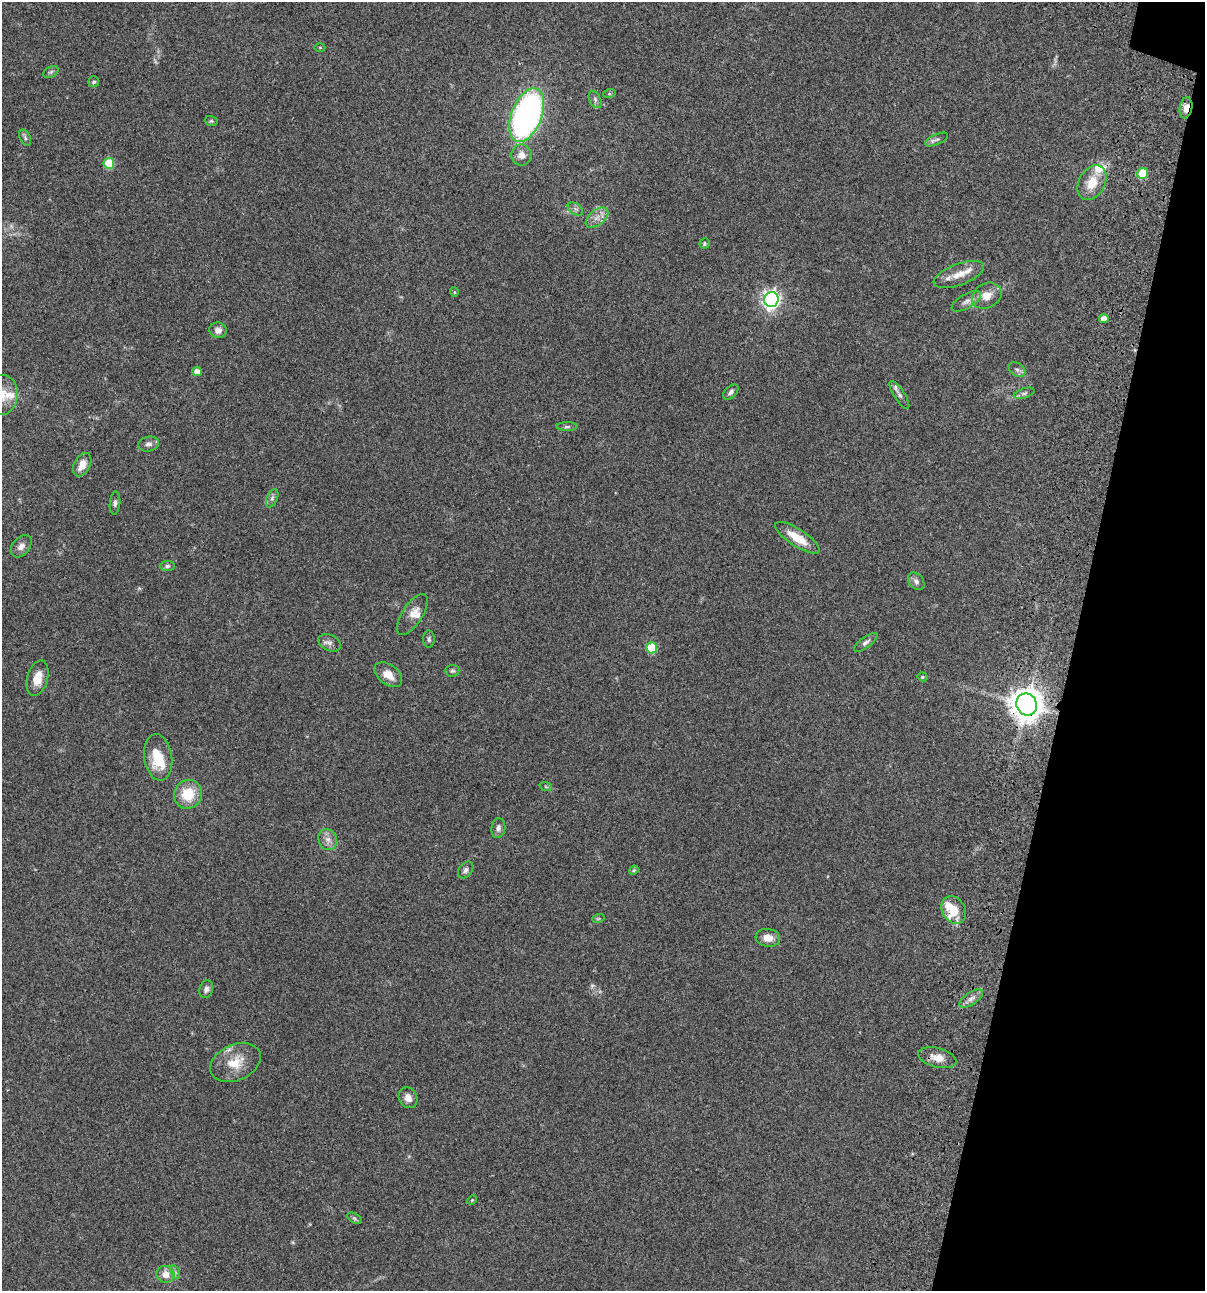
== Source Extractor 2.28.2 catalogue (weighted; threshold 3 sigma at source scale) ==
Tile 8 of 4 x 4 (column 4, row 2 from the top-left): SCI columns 3844-5046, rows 2697-3985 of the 5404 x 5390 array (HDU 1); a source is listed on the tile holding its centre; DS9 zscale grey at full resolution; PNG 1207 x 1293 px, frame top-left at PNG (2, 2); each listed source drawn as its Kron ellipse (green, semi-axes under 4 px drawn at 4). Shown black and unused: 11% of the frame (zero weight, under 3 of 4 exposures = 9% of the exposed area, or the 3 px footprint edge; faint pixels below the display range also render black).
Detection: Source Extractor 2.28.2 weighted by HDU 2 'WHT'; one run over the whole footprint, this tile lists its part. Background 0.0465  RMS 0.0053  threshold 0.0238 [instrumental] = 3 sigma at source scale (4.5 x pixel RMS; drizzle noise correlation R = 1.50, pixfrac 1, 0.05/0.05 arcsec/px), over >= 5 px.
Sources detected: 77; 2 too faint to see at this stretch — neither listed nor drawn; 7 inside a brighter listed object's ellipse — not listed separately; the other 68 listed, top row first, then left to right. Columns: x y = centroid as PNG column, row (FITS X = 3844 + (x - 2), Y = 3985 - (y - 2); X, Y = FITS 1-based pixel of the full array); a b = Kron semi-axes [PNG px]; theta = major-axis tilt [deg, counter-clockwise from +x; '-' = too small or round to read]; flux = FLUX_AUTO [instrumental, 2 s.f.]
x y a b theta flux
320 47 5 3 - 0.45
51 72 8 5 26 1
94 82 5 5 - 0.87
609 94 6 4 18 0.69
595 99 9 5 -65 1.5
1186 108 10 6 80 4
527 115 28 15 69 180
211 121 6 5 - 0.68
25 138 8 5 -64 1.1
937 139 12 5 25 1.4
521 155 10 10 - 3.8
109 163 5 5 - 18
1143 174 5 5 - 19
1092 183 18 13 60 9.6
575 209 8 5 -34 1.4
597 218 13 7 39 3.6
704 244 5 5 - 0.73
959 274 26 10 20 7.4
454 292 4 4 - 0.53
987 296 15 12 30 5.8
771 300 7 7 - 200
966 301 16 7 30 2.8
1104 318 5 4 - 3.3
218 330 8 7 - 2.7
1017 369 9 6 -36 1.5
197 371 5 4 - 3.4
731 392 9 6 45 1.7
1024 393 11 5 17 1.3
2 395 20 15 85 9.4
899 395 16 5 -58 1.8
567 427 10 4 0 1.1
148 444 10 7 13 2.1
82 465 12 8 61 5.2
272 498 10 5 66 1.4
115 503 12 5 84 1.5
797 538 26 8 -33 9.7
21 546 12 8 50 3.1
167 566 7 5 1 1.2
916 581 10 7 -50 1.8
412 614 23 10 57 5.1
429 639 8 6 -89 1.2
866 642 14 5 37 1.7
330 643 12 7 -25 2.3
651 648 5 5 - 20
452 671 7 6 - 0.98
388 675 16 10 -38 5.9
922 677 5 4 - 0.56
38 678 18 10 74 6.6
1027 704 11 10 - 880
158 757 23 14 -81 15
546 787 6 4 -19 0.69
188 794 14 14 - 13
498 828 10 7 81 2.1
328 840 11 9 -66 3.1
466 870 9 6 51 1.7
634 870 5 4 - 0.53
954 910 14 11 -60 9.4
598 919 6 4 20 0.65
768 938 12 9 -8 4.7
206 989 9 6 71 2
971 998 14 6 34 2.6
937 1058 19 9 -15 5.3
235 1063 26 18 24 12
408 1098 11 9 -62 3.8
472 1200 5 3 - 0.45
354 1218 8 4 -31 0.98
175 1272 7 4 -72 1.1
165 1274 9 8 - 4.9
Overlapping masked pixels (flux is a lower limit): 2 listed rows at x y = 1186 108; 1027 704
Isophote crosses this tile's border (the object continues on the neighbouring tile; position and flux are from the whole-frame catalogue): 1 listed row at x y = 2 395